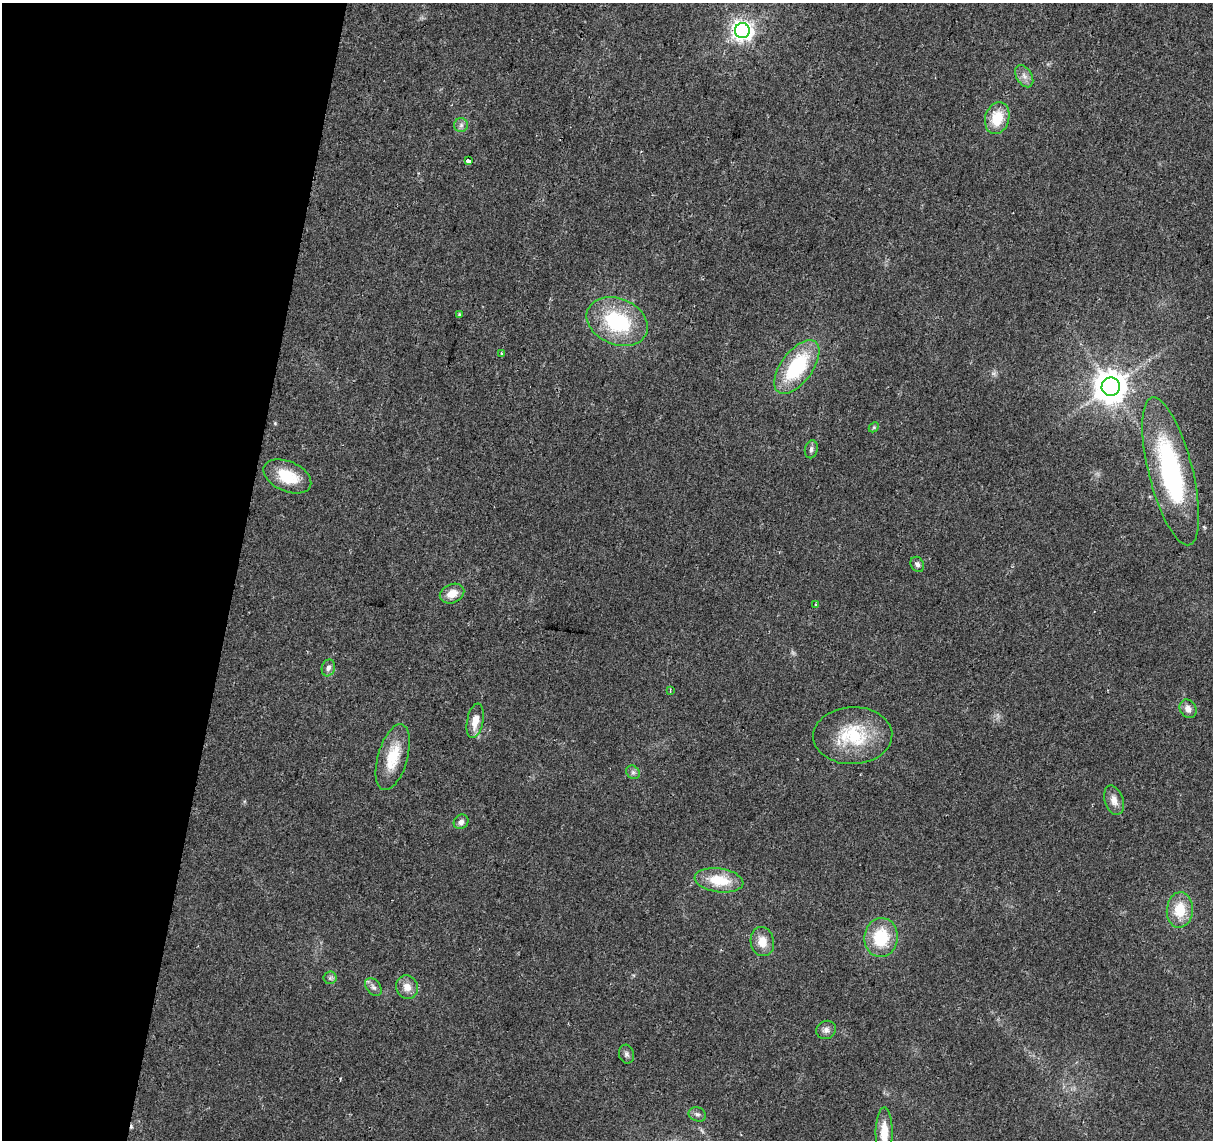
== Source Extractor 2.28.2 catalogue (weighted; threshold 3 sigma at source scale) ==
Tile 9 of 4 x 4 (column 1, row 3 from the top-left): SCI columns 1-1211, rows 1363-2500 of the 4851 x 5061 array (HDU 1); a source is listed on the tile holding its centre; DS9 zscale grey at full resolution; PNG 1215 x 1142 px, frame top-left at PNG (2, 3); each listed source drawn as its Kron ellipse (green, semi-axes under 4 px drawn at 4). Shown black and unused: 19% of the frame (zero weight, under 2 of 3 exposures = <1% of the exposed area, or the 3 px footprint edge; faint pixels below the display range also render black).
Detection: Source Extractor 2.28.2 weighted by HDU 2 'WHT'; one run over the whole footprint, this tile lists its part. Background 0.0399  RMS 0.0058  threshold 0.0263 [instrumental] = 3 sigma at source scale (4.5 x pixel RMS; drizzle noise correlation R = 1.50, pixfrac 1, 0.0396/0.0396 arcsec/px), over >= 5 px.
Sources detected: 39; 1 too faint to see at this stretch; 1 cosmic-ray / hot-pixel residue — neither listed nor drawn; the other 37 listed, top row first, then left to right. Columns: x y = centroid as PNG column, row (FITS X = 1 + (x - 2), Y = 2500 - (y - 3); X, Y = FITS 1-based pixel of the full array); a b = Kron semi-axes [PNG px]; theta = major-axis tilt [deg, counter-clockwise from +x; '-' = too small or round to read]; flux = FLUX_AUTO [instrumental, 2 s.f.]
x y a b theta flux
742 31 7 7 - 350
1024 76 12 7 -59 3.3
997 118 16 12 74 16
461 125 7 7 - 1.9
468 161 4 3 - 7.5
459 314 4 3 - 0.67
617 321 32 23 -23 48
501 354 3 2 - 1
797 367 31 16 53 46
1111 387 9 9 - 1200
874 427 6 4 46 0.8
811 449 9 6 78 1.9
1171 471 76 22 -76 97
287 476 25 15 -24 20
917 564 8 6 -60 1.8
452 594 13 9 23 7.3
816 604 3 2 - 0.51
328 668 8 6 73 3.1
670 691 4 3 - 0.59
1188 709 10 8 -60 4.2
475 721 17 8 79 8.4
853 736 39 28 3 37
393 757 34 15 74 19
633 772 7 6 - 1.6
1114 800 15 9 -72 5.1
461 822 8 6 46 3
719 880 24 12 -8 20
1180 910 18 13 86 16
881 937 19 17 83 26
762 942 14 11 -79 7.9
330 978 6 6 - 1.4
373 987 10 7 -52 2.4
407 987 12 10 -65 5.8
826 1030 10 9 - 2.7
626 1054 9 7 -75 2
697 1114 9 7 -22 1.9
884 1132 25 8 89 11
Isophote crosses this tile's border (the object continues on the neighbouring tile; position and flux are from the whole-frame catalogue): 1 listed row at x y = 884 1132